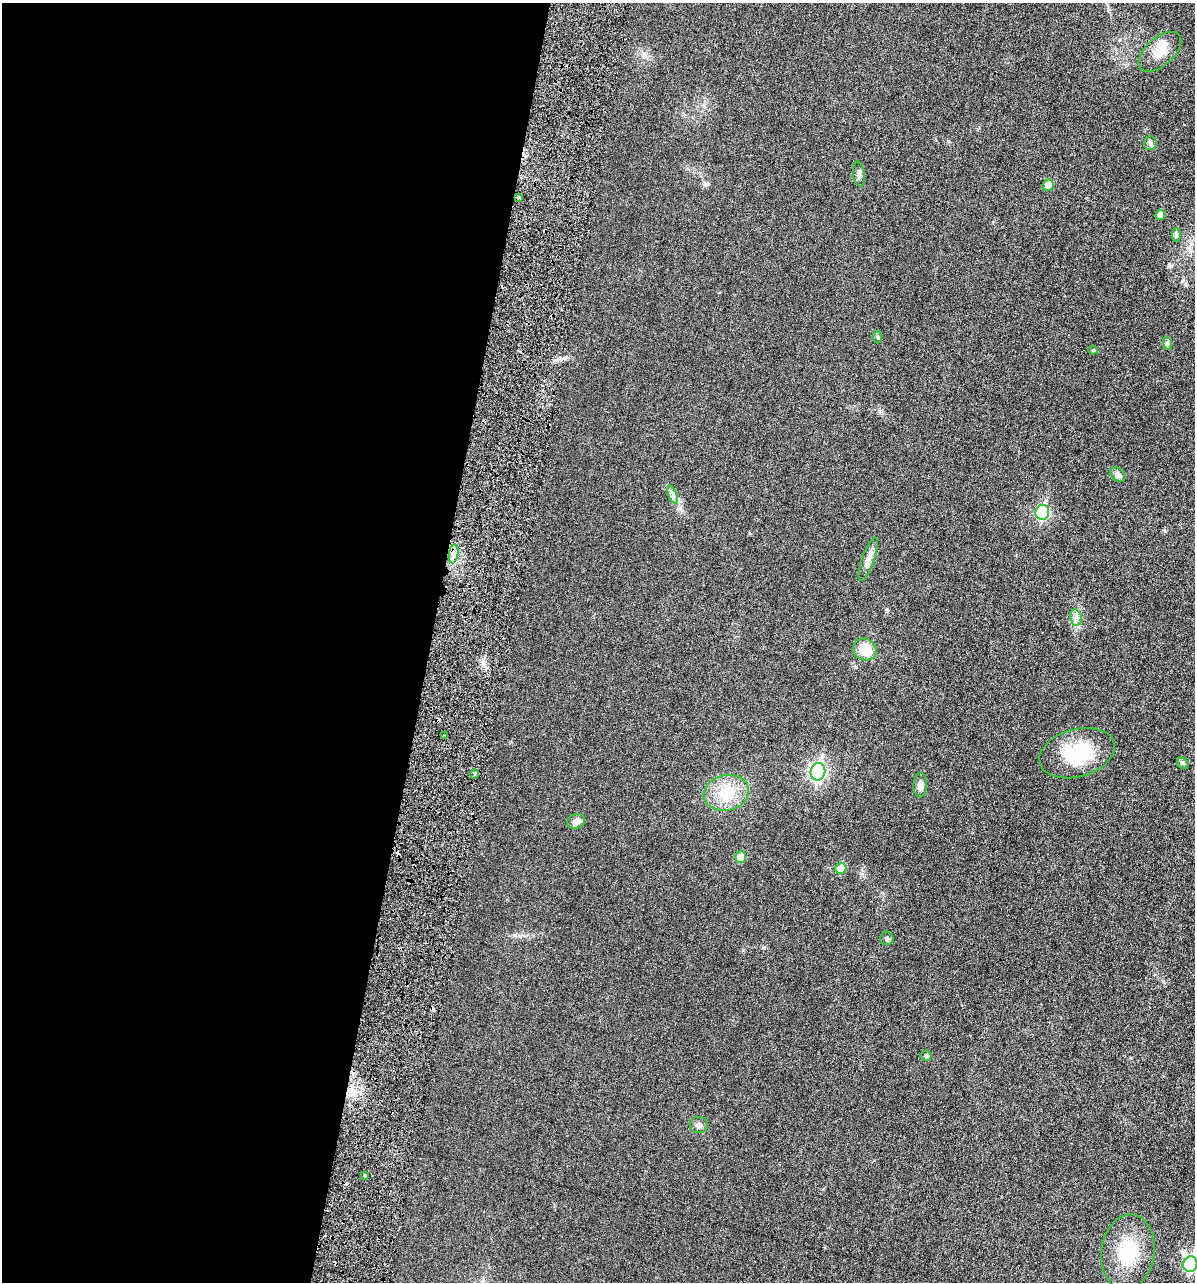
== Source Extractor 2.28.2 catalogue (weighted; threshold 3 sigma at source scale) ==
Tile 5 of 4 x 4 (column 1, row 2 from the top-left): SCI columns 140-1332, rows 2607-3886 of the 5153 x 5187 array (HDU 1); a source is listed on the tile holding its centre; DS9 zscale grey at full resolution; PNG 1197 x 1284 px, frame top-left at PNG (2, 3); each listed source drawn as its Kron ellipse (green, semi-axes under 4 px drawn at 4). Shown black and unused: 36% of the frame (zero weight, under 3 of 6 exposures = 1% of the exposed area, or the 3 px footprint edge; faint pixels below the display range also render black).
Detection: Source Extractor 2.28.2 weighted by HDU 2 'WHT'; one run over the whole footprint, this tile lists its part. Background 0.0305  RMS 0.0046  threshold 0.0186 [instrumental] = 3 sigma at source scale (4.09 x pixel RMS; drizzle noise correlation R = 1.36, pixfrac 0.8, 0.05/0.05 arcsec/px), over >= 5 px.
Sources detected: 38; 5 cosmic-ray / hot-pixel residue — neither listed nor drawn; the other 33 listed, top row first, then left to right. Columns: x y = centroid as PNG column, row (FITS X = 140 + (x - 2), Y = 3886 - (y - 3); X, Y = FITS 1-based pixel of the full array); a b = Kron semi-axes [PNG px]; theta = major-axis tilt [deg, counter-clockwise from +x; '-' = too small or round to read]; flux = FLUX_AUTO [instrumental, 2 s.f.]
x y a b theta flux
1160 52 26 14 42 6.8
1150 143 7 6 - 0.92
859 174 13 6 -80 1.3
1048 185 6 5 - 4
519 198 4 3 - 0.96
1160 215 5 5 - 2.8
1177 235 7 4 -90 0.77
877 337 6 4 -88 0.52
1167 343 7 4 -71 0.61
1093 350 5 4 - 0.51
1118 474 9 6 -43 1.8
673 495 9 4 -71 1.1
1042 512 7 7 - 42
454 554 9 4 81 2
868 559 23 6 71 2.7
1076 618 8 5 -80 1.5
865 649 12 10 -29 9.4
445 736 4 2 - 0.62
1077 753 38 24 16 21
1183 763 6 5 - 0.68
818 772 9 7 75 98
474 774 5 3 - 0.57
920 785 12 6 88 2.4
726 793 23 18 12 12
576 821 9 7 25 2.4
741 857 6 5 - 5.5
841 868 6 5 - 5.5
887 938 7 6 - 0.87
926 1056 5 5 - 0.6
699 1125 9 8 - 1.5
365 1175 3 2 - 0.59
1128 1252 38 26 82 19
1190 1264 8 7 - 57
Isophote crosses this tile's border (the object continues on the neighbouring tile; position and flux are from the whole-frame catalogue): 1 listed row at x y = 1190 1264
Unlisted compact peaks at least as high as the median listed source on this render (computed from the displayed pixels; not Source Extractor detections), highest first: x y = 887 610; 706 184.